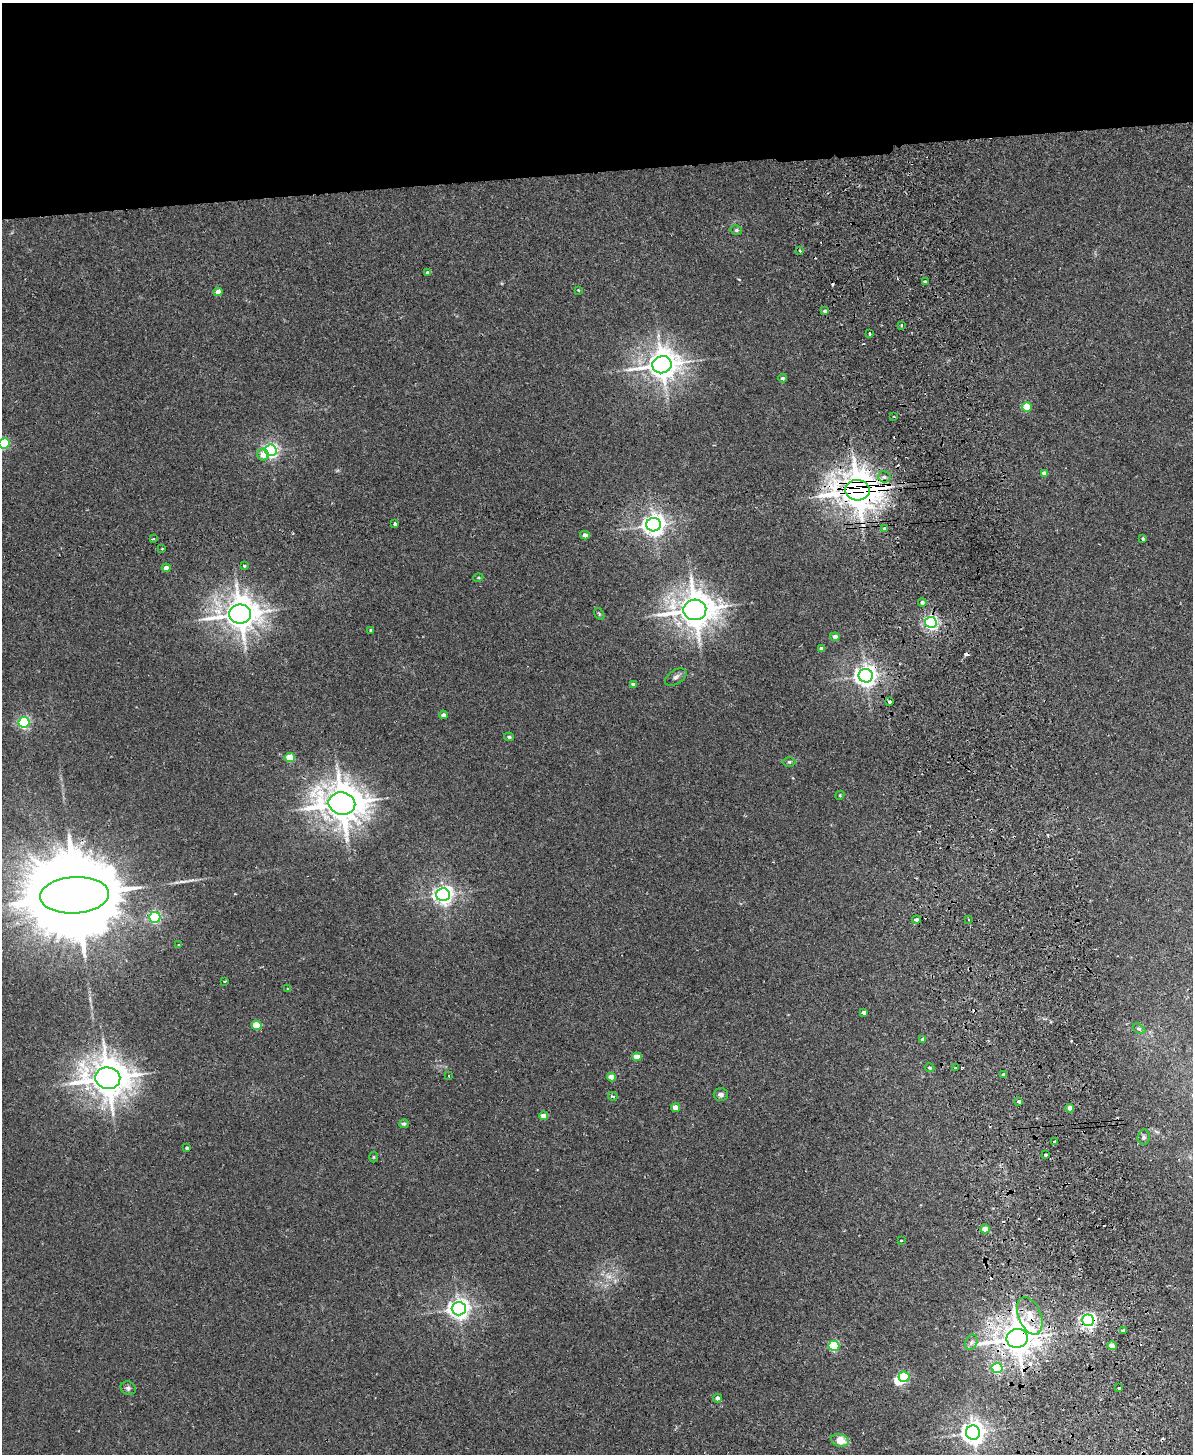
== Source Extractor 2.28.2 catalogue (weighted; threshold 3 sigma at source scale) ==
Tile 2 of 4 x 3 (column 2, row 1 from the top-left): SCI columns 1248-2438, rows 3054-4505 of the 4878 x 4763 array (HDU 1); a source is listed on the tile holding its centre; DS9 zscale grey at full resolution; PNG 1195 x 1456 px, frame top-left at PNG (2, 3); each listed source drawn as its Kron ellipse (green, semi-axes under 4 px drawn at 4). Shown black and unused: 12% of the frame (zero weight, under 2 of 3 exposures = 3% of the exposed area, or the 3 px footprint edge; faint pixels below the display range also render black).
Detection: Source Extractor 2.28.2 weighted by HDU 2 'WHT'; one run over the whole footprint, this tile lists its part. Background 0.0218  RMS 0.0061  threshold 0.0276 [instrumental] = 3 sigma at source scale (4.5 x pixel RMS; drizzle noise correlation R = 1.50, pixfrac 1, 0.05/0.05 arcsec/px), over >= 5 px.
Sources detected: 112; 1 too faint to see at this stretch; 1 inside a brighter object's white glare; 14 cosmic-ray / hot-pixel residue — neither listed nor drawn; the other 96 listed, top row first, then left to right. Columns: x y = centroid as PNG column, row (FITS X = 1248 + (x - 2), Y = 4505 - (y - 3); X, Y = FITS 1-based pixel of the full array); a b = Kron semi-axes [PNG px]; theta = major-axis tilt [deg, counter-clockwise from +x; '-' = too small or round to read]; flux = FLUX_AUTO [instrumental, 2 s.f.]
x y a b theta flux
736 230 6 4 -13 1.2
800 251 4 3 - 0.59
428 273 4 3 - 2.1
925 281 3 3 - 4.3
578 290 3 3 - 0.49
218 292 4 4 - 4.9
825 311 4 4 - 2.3
901 325 3 3 - 0.84
870 334 4 3 - 1.3
662 365 10 8 13 1000
783 378 4 4 - 1.2
1027 407 5 4 - 17
893 416 2 2 - 0.47
4 443 5 5 - 45
270 450 6 5 - 160
263 455 6 5 - 5.2
1044 473 4 4 - 2.6
884 477 6 5 - 2.9
857 490 12 10 -5 1800
395 524 4 3 - 3.3
654 525 7 6 - 420
885 528 3 3 - 2.2
585 535 5 4 - 3.1
153 539 3 3 - 0.94
1143 539 4 3 - 0.91
162 548 4 2 - 0.49
244 566 4 3 - 0.63
166 568 4 4 - 3.6
478 578 5 3 - 0.6
922 603 4 4 - 1.4
695 610 11 10 - 1400
240 614 11 9 0 1200
599 614 6 4 -59 0.84
931 622 6 5 - 160
371 630 3 2 - 0.73
835 637 4 4 - 3.5
821 648 4 3 - 2.3
866 676 7 7 - 420
676 677 12 7 32 2.4
633 685 4 4 - 2.6
890 702 3 3 - 1.9
443 715 4 4 - 2.6
24 722 5 5 - 85
509 737 5 4 - 1.3
290 758 5 4 - 15
789 762 6 5 - 0.99
840 795 5 3 - 0.53
342 803 13 11 -11 1800
75 895 34 18 3 20000
443 895 7 6 - 290
155 917 5 5 - 90
968 919 3 2 - 0.52
916 920 4 3 - 1.2
178 945 3 3 - 0.8
225 981 3 2 - 0.67
288 989 3 3 - 0.66
864 1013 4 3 - 1.9
257 1025 5 4 - 17
1139 1029 7 4 -29 1.1
922 1039 4 4 - 0.97
637 1057 4 4 - 7.9
929 1068 5 4 - 0.86
955 1068 3 3 - 2.3
1004 1075 3 3 - 1.5
449 1076 3 2 - 0.4
612 1077 4 4 - 6.7
108 1078 12 10 -6 1700
721 1094 7 6 - 2.5
613 1096 5 4 - 1.1
1019 1101 3 3 - 1.9
676 1108 4 4 - 7.8
1070 1108 4 4 - 4.3
544 1116 4 4 - 6
404 1124 5 4 - 1.7
1144 1137 8 6 82 1.6
1054 1142 3 3 - 1.4
187 1148 4 3 - 1.1
1045 1155 3 3 - 0.98
374 1157 5 3 - 0.6
985 1229 5 4 - 5.3
901 1241 3 2 - 0.52
459 1309 7 6 - 380
1030 1316 20 11 -68 10
1088 1320 6 6 - 190
1123 1330 3 3 - 3.2
1017 1338 10 9 - 1300
971 1342 8 6 69 1.8
834 1346 5 5 - 58
1112 1346 5 4 - 6
997 1368 5 5 - 50
904 1377 5 5 - 48
128 1388 8 6 -26 1.6
1119 1388 3 3 - 1.9
717 1398 4 4 - 3.1
973 1433 7 7 - 510
840 1440 9 6 -17 9.8
Overlapping masked pixels (flux is a lower limit): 9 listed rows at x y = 857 490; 931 622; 866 676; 342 803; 75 895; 108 1078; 1030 1316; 1088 1320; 1017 1338
Isophote crosses this tile's border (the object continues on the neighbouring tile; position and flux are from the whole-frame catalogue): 1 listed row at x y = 4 443